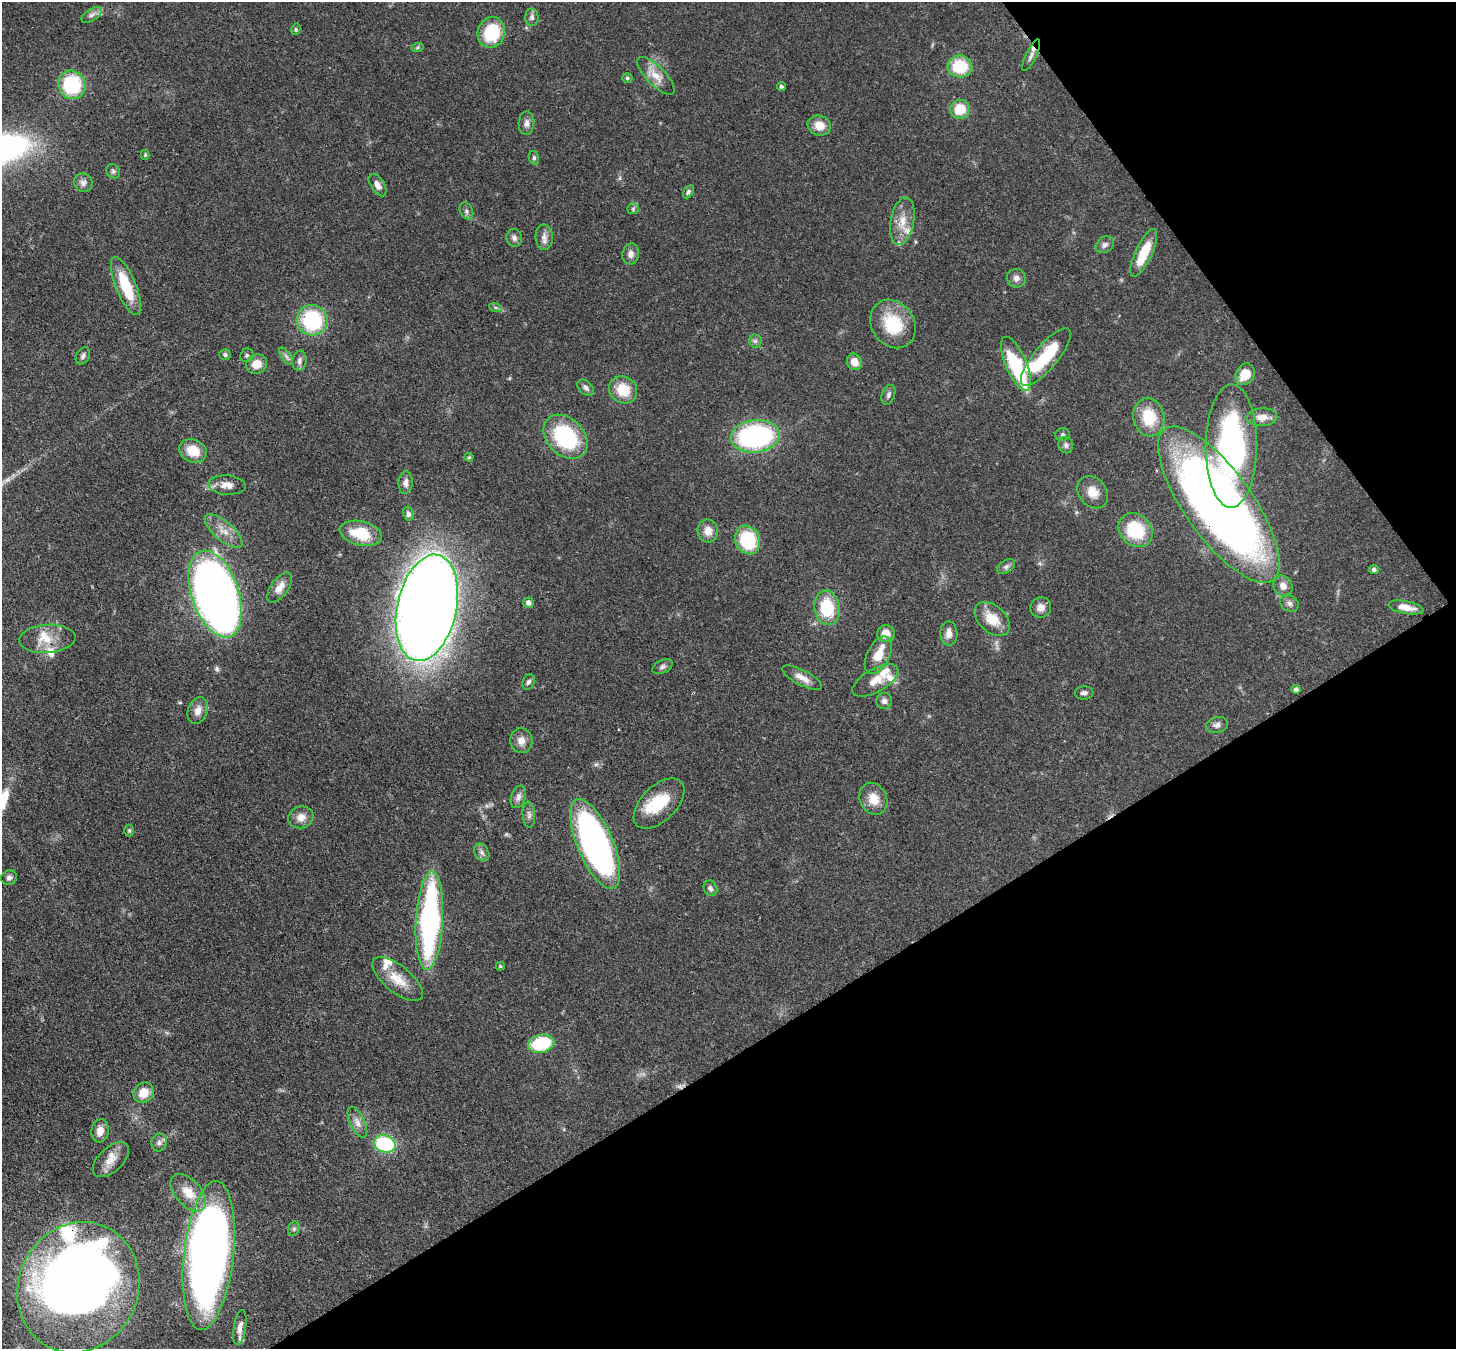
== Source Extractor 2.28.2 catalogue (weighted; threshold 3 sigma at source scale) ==
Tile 12 of 4 x 4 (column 4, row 3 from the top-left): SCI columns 4437-5890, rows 1693-3039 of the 5968 x 5940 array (HDU 1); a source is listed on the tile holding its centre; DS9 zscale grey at full resolution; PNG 1458 x 1351 px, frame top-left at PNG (2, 2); each listed source drawn as its Kron ellipse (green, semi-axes under 4 px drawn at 4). Shown black and unused: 30% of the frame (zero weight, under 3 of 4 exposures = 7% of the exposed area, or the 3 px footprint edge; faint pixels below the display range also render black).
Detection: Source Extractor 2.28.2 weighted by HDU 2 'WHT'; one run over the whole footprint, this tile lists its part. Background 0.0727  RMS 0.0038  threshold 0.0173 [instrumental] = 3 sigma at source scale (4.5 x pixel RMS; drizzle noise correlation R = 1.50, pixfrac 1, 0.05/0.05 arcsec/px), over >= 5 px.
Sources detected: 134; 1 too faint to see at this stretch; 3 inside a brighter object's white glare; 1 cosmic-ray / hot-pixel residue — neither listed nor drawn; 12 inside a brighter listed object's ellipse — not listed separately; the other 117 listed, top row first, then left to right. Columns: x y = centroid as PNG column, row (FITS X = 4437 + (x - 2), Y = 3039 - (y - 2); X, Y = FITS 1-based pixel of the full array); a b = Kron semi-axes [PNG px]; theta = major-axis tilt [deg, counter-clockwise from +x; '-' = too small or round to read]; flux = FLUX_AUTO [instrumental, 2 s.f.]
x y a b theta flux
92 15 11 6 32 1.6
532 17 8 6 -84 1.3
296 29 6 4 78 0.61
491 32 15 13 70 19
417 48 6 4 19 0.57
1031 55 17 5 64 1.9
960 66 12 11 - 16
656 76 25 9 -45 5.4
627 78 5 4 - 0.75
72 85 14 13 - 27
781 87 4 4 - 0.91
960 109 10 9 - 8.8
526 123 12 8 87 1.9
819 126 12 9 -17 5
145 155 5 4 - 0.47
534 158 7 5 -76 0.77
113 171 7 6 - 0.94
83 183 9 9 - 1.9
378 185 12 7 -58 2.6
688 192 7 4 58 0.85
633 209 6 5 - 0.72
466 211 9 6 -64 1.1
902 221 24 11 80 6.4
544 237 12 8 -87 2.3
514 238 9 7 -76 1.5
1105 245 10 7 36 1.5
1144 253 26 8 65 11
631 254 10 8 76 2.2
1016 278 9 9 - 2
126 286 31 10 -68 15
495 307 6 4 -19 0.66
312 320 15 15 - 30
893 324 25 21 -55 18
755 341 6 6 - 0.94
225 355 6 5 - 0.85
247 355 7 6 - 0.84
83 356 9 6 61 1.2
286 356 10 5 -55 1.2
1046 357 36 12 50 20
299 361 10 7 83 1.6
854 362 8 7 - 4.2
257 364 11 9 29 4.8
1016 364 29 10 -66 27
1245 374 11 9 64 7.3
586 388 10 6 -43 1.4
623 390 14 13 - 10
888 395 10 6 70 1.2
1149 417 19 15 -79 13
1262 417 15 9 2 4
1062 434 7 6 - 0.85
755 436 24 16 6 68
565 437 25 18 -45 34
1066 445 8 7 - 1.3
1231 446 62 25 90 92
193 451 14 11 -25 7.6
469 457 4 4 - 0.55
405 483 11 7 86 2.2
227 485 19 9 -4 3.8
1093 492 17 14 -50 5.2
1219 505 93 34 -54 410
408 514 7 5 -80 1.2
1135 530 18 15 -45 19
224 531 23 9 -40 4.7
708 531 11 10 - 3.8
361 533 21 12 -12 14
747 540 15 12 -65 22
1006 567 10 6 31 1.2
1374 570 5 4 - 1.1
1283 586 11 9 -58 2.9
280 588 17 8 54 3.6
215 594 45 23 -71 360
528 603 5 5 - 1.8
1289 603 10 7 -36 1.5
1041 607 10 10 - 2.9
1406 607 18 6 -11 4.1
427 608 54 29 78 910
827 608 17 13 -81 16
992 619 21 13 -43 8.3
886 634 9 8 - 4.8
949 634 12 8 -87 2.8
47 639 28 14 4 7.9
878 655 20 11 63 6.5
662 667 11 6 27 1.3
802 678 22 7 -27 3.8
875 680 25 11 29 5.7
528 682 8 6 63 1.1
1296 689 5 4 - 1.1
1084 693 9 6 1 1.3
884 701 8 8 - 1.7
198 711 13 9 70 3.1
1217 725 11 8 13 1.8
521 741 12 11 - 3
518 797 11 7 70 1.8
873 799 16 13 -66 6.2
659 804 31 17 45 15
529 815 13 6 -86 1.5
301 817 13 11 17 3.4
129 830 6 5 - 0.59
595 844 48 18 -67 150
482 852 9 7 -57 1.5
9 878 8 7 - 1.3
710 888 8 6 -60 1.3
429 921 49 13 87 100
500 966 4 3 - 0.47
397 979 30 13 -39 8.2
541 1044 13 9 13 23
144 1093 11 9 51 6.5
357 1122 16 7 -65 2.6
100 1131 12 8 80 3.3
159 1143 9 7 77 1.5
385 1144 11 8 -18 30
111 1160 22 12 43 5.1
188 1193 22 13 -48 7.4
294 1229 7 5 68 0.86
209 1255 75 25 84 280
78 1287 66 60 65 380
240 1327 18 6 81 2.6
Overlapping masked pixels (flux is a lower limit): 2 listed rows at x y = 1219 505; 78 1287
Isophote crosses this tile's border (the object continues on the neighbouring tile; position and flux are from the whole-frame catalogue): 1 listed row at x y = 78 1287